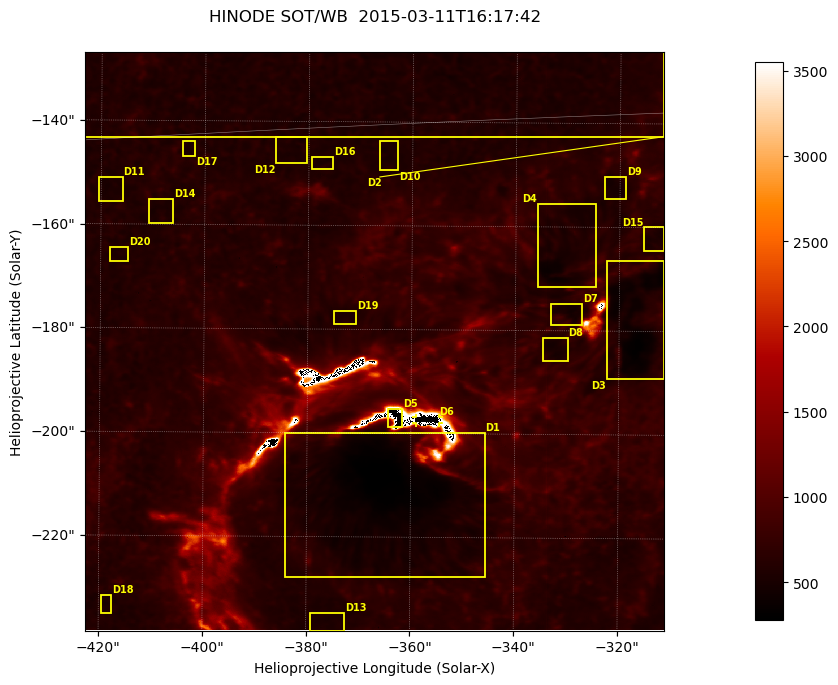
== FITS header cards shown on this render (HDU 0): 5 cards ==
TELESCOP= 'HINODE'
INSTRUME= 'SOT/WB'
DATE_OBS= '2015-03-11T16:17:42.612'
CTYPE1  = 'Solar-X'
CTYPE2  = 'Solar-Y'

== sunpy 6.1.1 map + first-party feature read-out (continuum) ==
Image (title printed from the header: HINODE SOT/WB  2015-03-11T16:17:42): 1024 x 1024 px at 0.109 arcsec/px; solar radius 966 arcsec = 8862 px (partial field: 0.4% of the solar disc is inside the frame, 100% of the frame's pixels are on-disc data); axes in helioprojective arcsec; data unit not stated in the header (colour bar unlabelled)
Orientation: roll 0.412 deg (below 1 deg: not rotated)
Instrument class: CONTINUUM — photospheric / low-chromospheric filtergram (Ca II H line): granulation and sunspots, dark-feature search
Dark features (sunspots / pores): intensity divided by the frame's on-disc median (partial field: no limb-darkening profile); reference = the frame's on-disc median (the 8%-of-disc-diameter window exceeds this field); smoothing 3 px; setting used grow <= 0.84, no closing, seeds <= 0.84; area >= 262 px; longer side >= 12 px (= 1.3 arcsec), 6 px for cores <= 0.7; partial field; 21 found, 20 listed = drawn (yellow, D1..; 1 of them under ~1 arcsec drawn as corner ticks so the feature stays visible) (cap 20 boxes per figure: the strongest are kept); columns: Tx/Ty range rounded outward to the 1 arcsec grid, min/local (2 s.f., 1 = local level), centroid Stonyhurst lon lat
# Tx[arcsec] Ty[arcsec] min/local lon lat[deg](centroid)
D1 -385..-345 -228..-199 0.42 -24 -19
D2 -424..-311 -144..-126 0.41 -23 -14
D3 -323..-311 -190..-166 0.48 -20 -17
D4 -336..-324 -172..-155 0.58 -21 -17
D5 -365..-361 -199..-195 -3.1e-15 -23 -18
D6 -360..-354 -198..-196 -2.3e-15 -23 -18
D7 -334..-327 -179..-174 0.68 -21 -17
D8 -335..-329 -186..-181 0.72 -21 -18
D9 -323..-318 -155..-150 0.73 -20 -16
D10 -367..-362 -150..-143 0.74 -23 -15
D11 -421..-415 -156..-151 0.76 -27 -16
D12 -387..-380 -148..-143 0.76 -24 -15
D13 -380..-372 -239..-234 0.79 -24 -21
D14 -411..-406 -160..-155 0.77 -26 -16
D15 -316..-311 -165..-159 0.76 -20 -16
D16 -380..-375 -150..-146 0.75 -24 -15
D17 -405..-402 -147..-144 0.8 -26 -15
D18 -420..-417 -235..-231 0.77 -27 -20
D19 -376..-370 -179..-176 0.8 -24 -17
D20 -419..-414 -168..-164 0.81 -27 -16